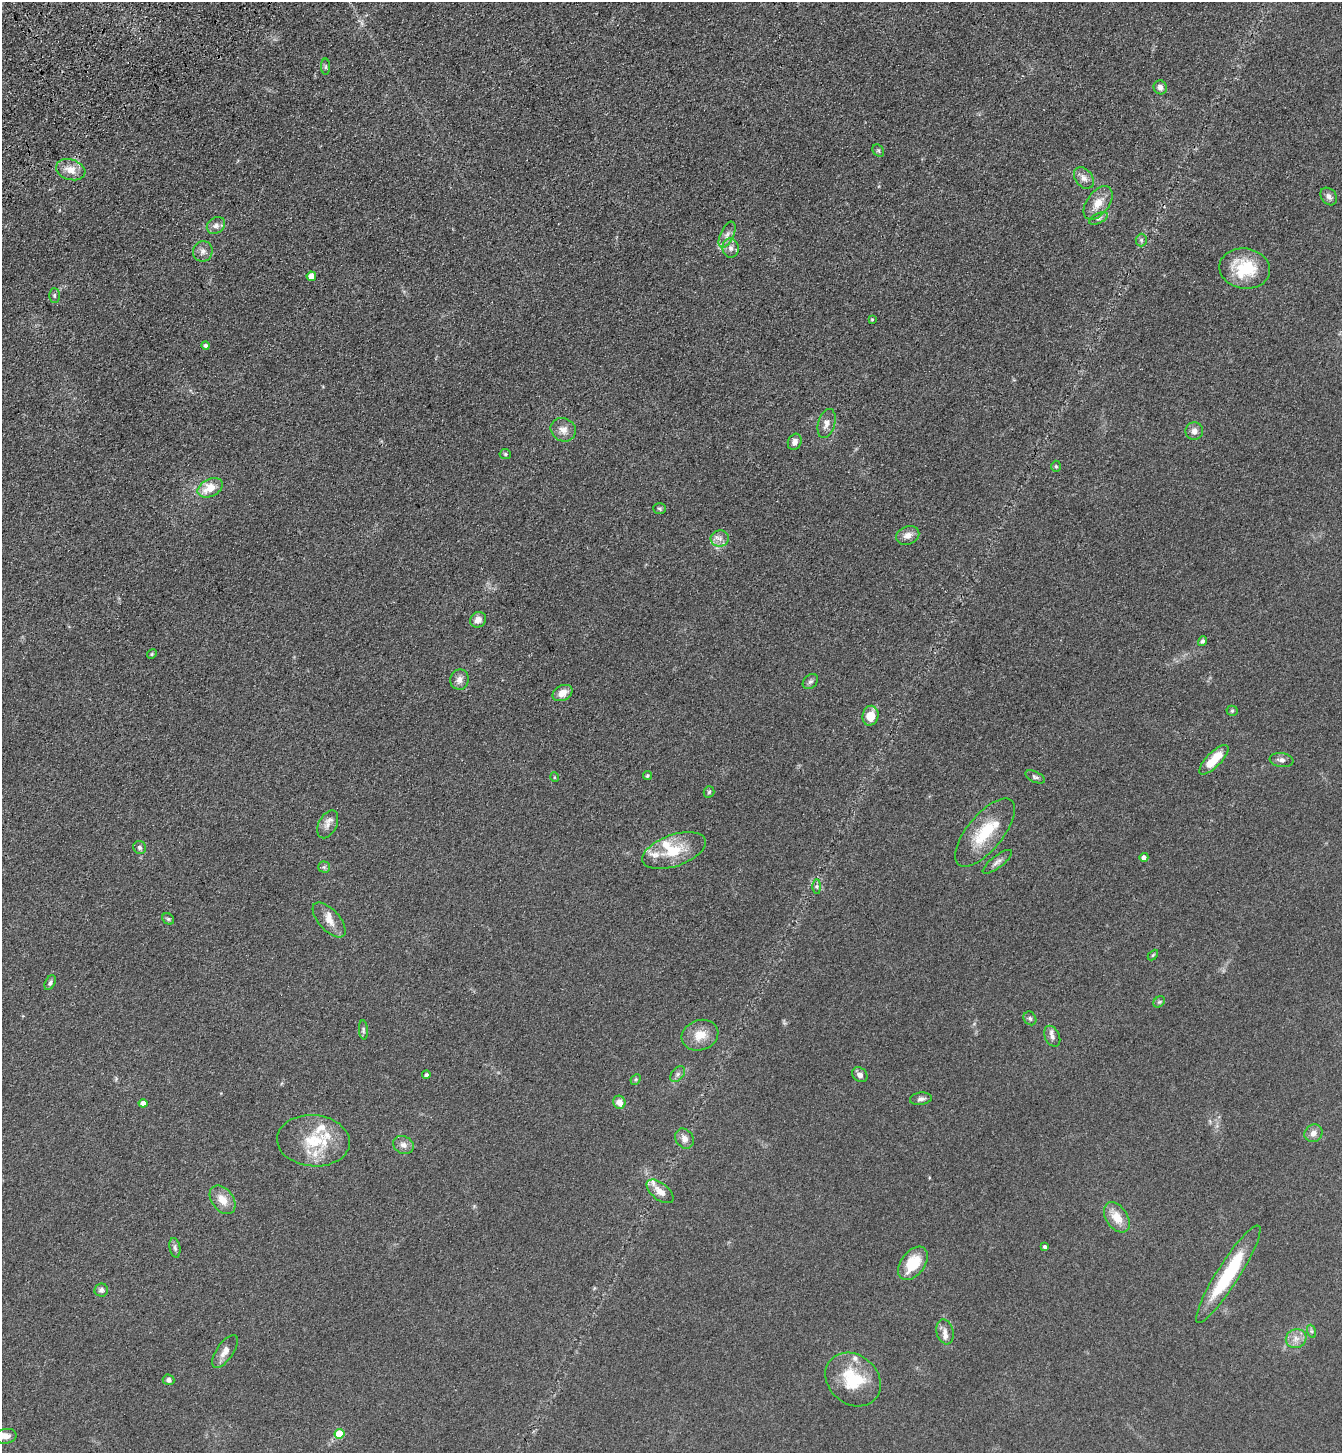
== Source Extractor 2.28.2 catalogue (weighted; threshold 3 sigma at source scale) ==
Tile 11 of 4 x 4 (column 3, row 3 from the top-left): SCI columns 2913-4252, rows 1557-3007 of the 5960 x 6015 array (HDU 1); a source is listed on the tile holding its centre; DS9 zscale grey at full resolution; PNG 1344 x 1455 px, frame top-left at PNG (2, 2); each listed source drawn as its Kron ellipse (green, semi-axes under 4 px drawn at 4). Shown black and unused: <1% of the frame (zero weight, under 3 of 4 exposures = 6% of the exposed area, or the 3 px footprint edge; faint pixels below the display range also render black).
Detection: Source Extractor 2.28.2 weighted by HDU 2 'WHT'; one run over the whole footprint, this tile lists its part. Background 0.0854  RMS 0.0083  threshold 0.0375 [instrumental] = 3 sigma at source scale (4.5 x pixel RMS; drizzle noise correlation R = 1.50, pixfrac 1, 0.05/0.05 arcsec/px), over >= 5 px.
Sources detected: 97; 11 inside a brighter listed object's ellipse — not listed separately; the other 86 listed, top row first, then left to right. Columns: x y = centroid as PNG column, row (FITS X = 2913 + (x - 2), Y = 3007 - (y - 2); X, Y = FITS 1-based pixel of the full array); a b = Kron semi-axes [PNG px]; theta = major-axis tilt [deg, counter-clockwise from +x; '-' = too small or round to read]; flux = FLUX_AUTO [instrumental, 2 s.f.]
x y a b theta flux
325 67 8 4 90 1.4
1160 87 7 6 - 3.1
878 150 7 5 -54 1.2
71 170 15 10 -17 9.9
1084 178 12 8 -51 4.7
1329 196 10 7 -50 3.5
1098 203 19 11 54 11
1098 218 10 5 25 2
216 225 10 7 36 3.8
727 235 14 6 65 4.4
1141 240 6 5 - 1.6
731 248 9 8 - 3.9
203 251 10 10 - 4.3
1245 269 25 20 -8 37
311 276 4 4 - 10
54 295 7 5 -90 1.5
872 319 3 3 - 0.84
205 345 4 4 - 2.3
827 423 15 8 73 5.7
563 430 13 11 -31 7.2
1194 431 9 8 - 4
795 442 8 6 65 4.4
505 454 6 5 - 1.2
1056 466 5 5 - 1.1
210 488 13 8 26 16
660 509 6 5 - 1.3
908 535 12 9 21 5.9
720 538 9 8 - 4.7
478 620 8 7 - 5
1202 641 5 4 - 2.1
152 654 5 4 - 1.1
459 680 10 9 - 4.9
810 682 8 6 42 2.3
563 693 10 7 27 8
1232 711 5 5 - 1.3
870 716 10 8 76 14
1214 760 19 7 46 19
1281 760 12 7 -7 3.8
647 775 4 4 - 1.1
554 777 5 3 - 0.79
1035 777 10 5 -26 2
709 792 5 5 - 1.3
328 824 15 9 63 5.2
985 833 41 18 51 34
140 847 7 6 - 2.2
674 851 33 15 19 27
1144 857 4 4 - 4.6
997 862 18 6 38 4
324 867 5 5 - 1.6
817 886 7 4 -90 1.6
168 919 6 5 - 1.3
329 920 21 10 -48 8.7
1153 955 6 3 45 0.97
50 983 8 5 63 2.1
1159 1002 6 5 - 1.4
1030 1018 7 6 - 1.9
363 1030 9 4 -86 1.6
700 1035 19 15 20 13
1052 1036 11 7 -65 3.8
678 1074 9 5 49 2.5
426 1075 4 4 - 2.4
860 1075 8 6 -42 3.6
636 1079 6 4 46 1.1
921 1099 11 6 8 3
619 1102 6 6 - 6.6
143 1103 4 4 - 5.8
1313 1133 9 8 - 4.7
684 1139 10 8 -53 4.9
313 1141 36 25 -5 38
403 1145 11 8 -24 4.9
660 1191 16 8 -39 8
222 1200 16 10 -53 11
1117 1217 17 10 -56 13
1045 1247 4 3 - 2.2
175 1248 10 5 -80 2.3
913 1263 19 11 53 24
1228 1274 57 11 57 58
101 1290 7 6 - 3.5
1311 1331 7 4 -70 1.5
945 1332 12 8 -75 4.6
1296 1339 10 9 - 6
225 1351 19 8 56 7
853 1379 30 24 -41 38
169 1380 6 5 - 2.8
340 1434 5 5 - 32
6 1436 11 7 11 6.3